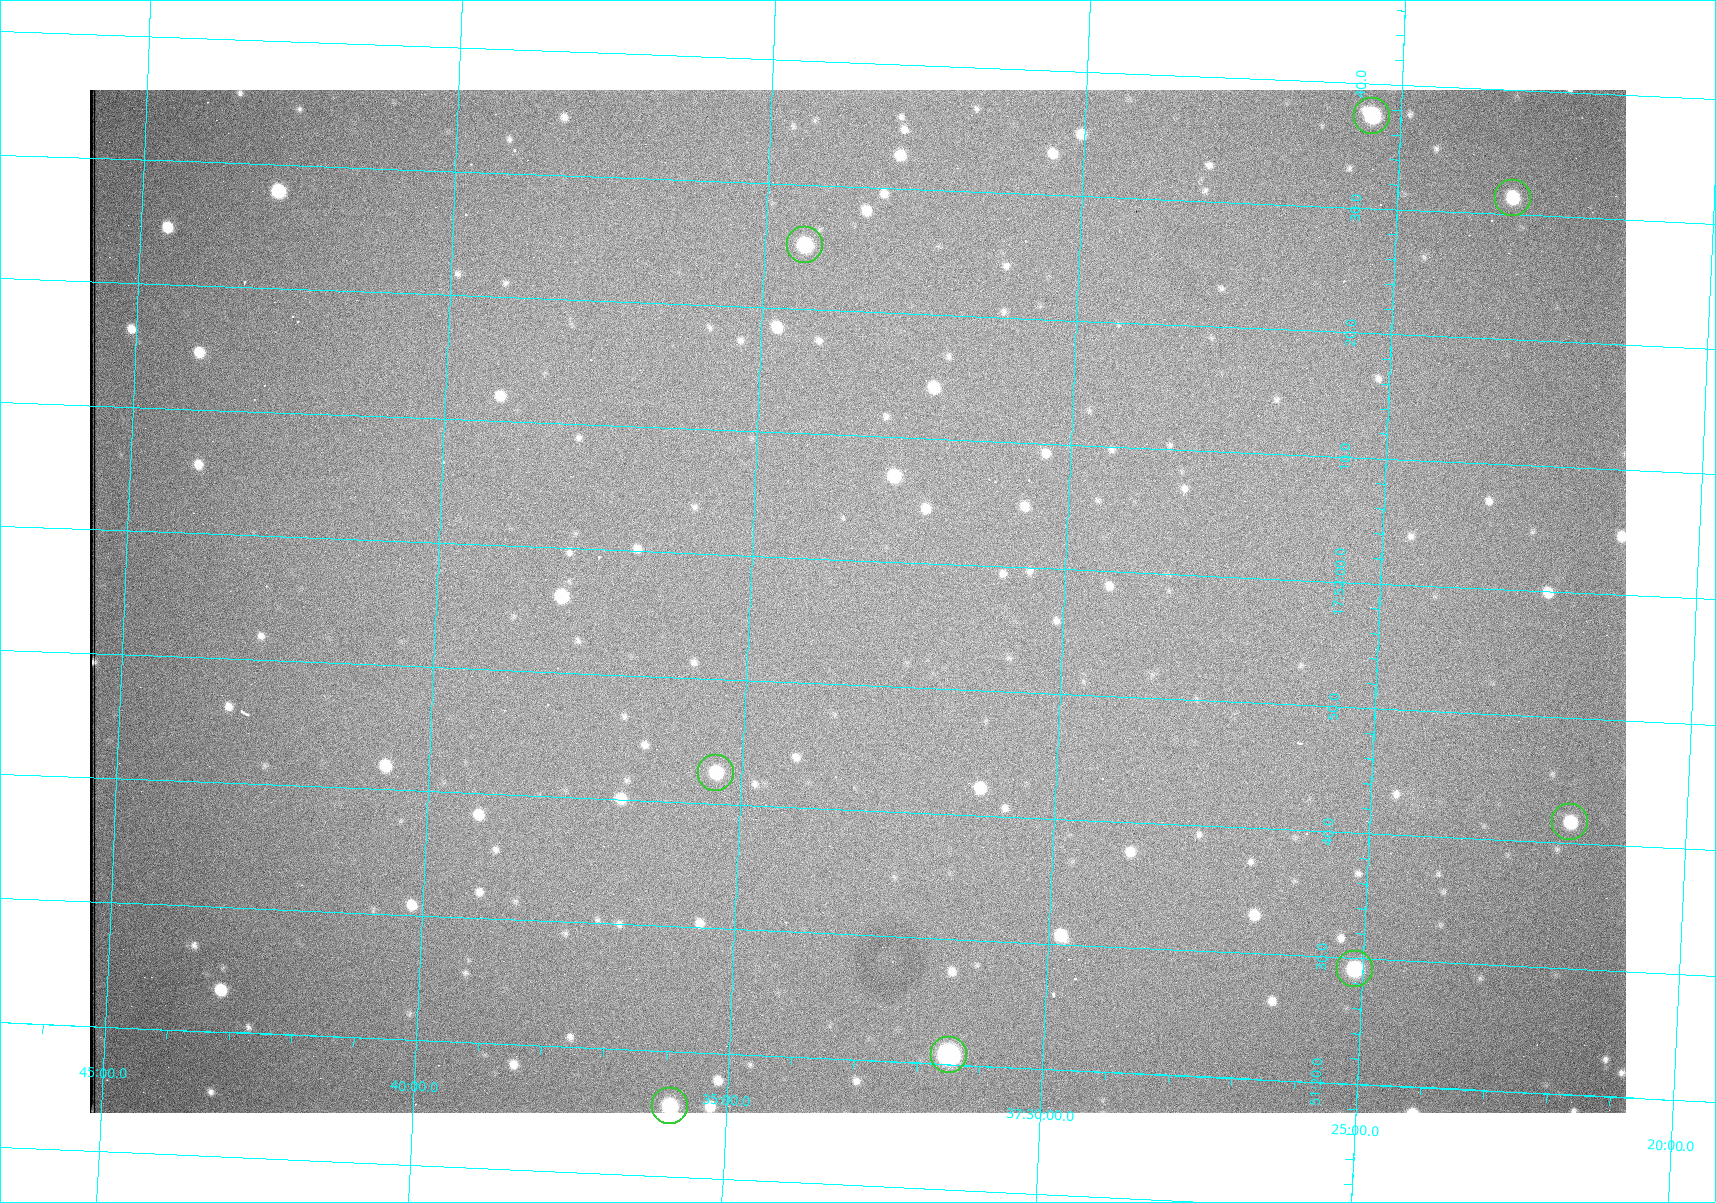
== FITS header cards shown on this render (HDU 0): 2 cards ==
NAXIS1  =                 1536 /fastest changing axis
NAXIS2  =                 1023 /next to fastest changing axis

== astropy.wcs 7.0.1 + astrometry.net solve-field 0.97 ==
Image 1536 x 1023 px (HDU 0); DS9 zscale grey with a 90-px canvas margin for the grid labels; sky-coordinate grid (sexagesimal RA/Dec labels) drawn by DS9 from the SOLVED WCS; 8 Tycho-2 reference stars matched to detected sources circled (green)
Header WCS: RA---TAN/DEC--TAN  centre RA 17:51:57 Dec +37:33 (267.99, +37.55 deg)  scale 0.958 arcsec/px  FOV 24.5' x 16.3'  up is +87 deg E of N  parity flipped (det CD > 0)
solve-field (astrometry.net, Tycho-2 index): VERIFIED the header's WCS against the Tycho-2 star catalogue (8 matches, 0 conflicts) and refined it, rather than solving blind
Solved WCS: RA---TAN-SIP/DEC--TAN-SIP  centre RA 17:51:57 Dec +37:33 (267.99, +37.55 deg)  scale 0.956 arcsec/px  FOV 24.5' x 16.3'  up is +87 deg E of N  parity flipped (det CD > 0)
The solver's refit moves the header's centre by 1 arcsec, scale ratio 0.9976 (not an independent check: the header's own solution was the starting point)
Tycho-2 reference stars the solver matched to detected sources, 8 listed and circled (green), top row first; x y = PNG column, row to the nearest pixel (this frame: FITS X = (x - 90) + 1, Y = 1023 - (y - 90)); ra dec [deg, ICRS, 3 dp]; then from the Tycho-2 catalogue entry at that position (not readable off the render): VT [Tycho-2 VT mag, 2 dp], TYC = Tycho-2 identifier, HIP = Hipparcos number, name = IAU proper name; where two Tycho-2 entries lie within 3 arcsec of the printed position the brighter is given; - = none
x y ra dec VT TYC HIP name
1372 116 268.156 +37.424 11.25 2620-712-1 - -
1513 198 268.131 +37.386 12.62 2620-526-1 - -
805 245 268.105 +37.573 11.82 3089-995-1 - -
716 773 267.927 +37.590 11.84 3089-1137-1 - -
1570 822 267.924 +37.364 11.94 2620-391-1 - -
1355 969 267.871 +37.419 11.35 2620-812-1 - -
949 1055 267.836 +37.525 9.96 3089-889-1 - -
670 1106 267.815 +37.598 11.54 3089-1081-1 - -